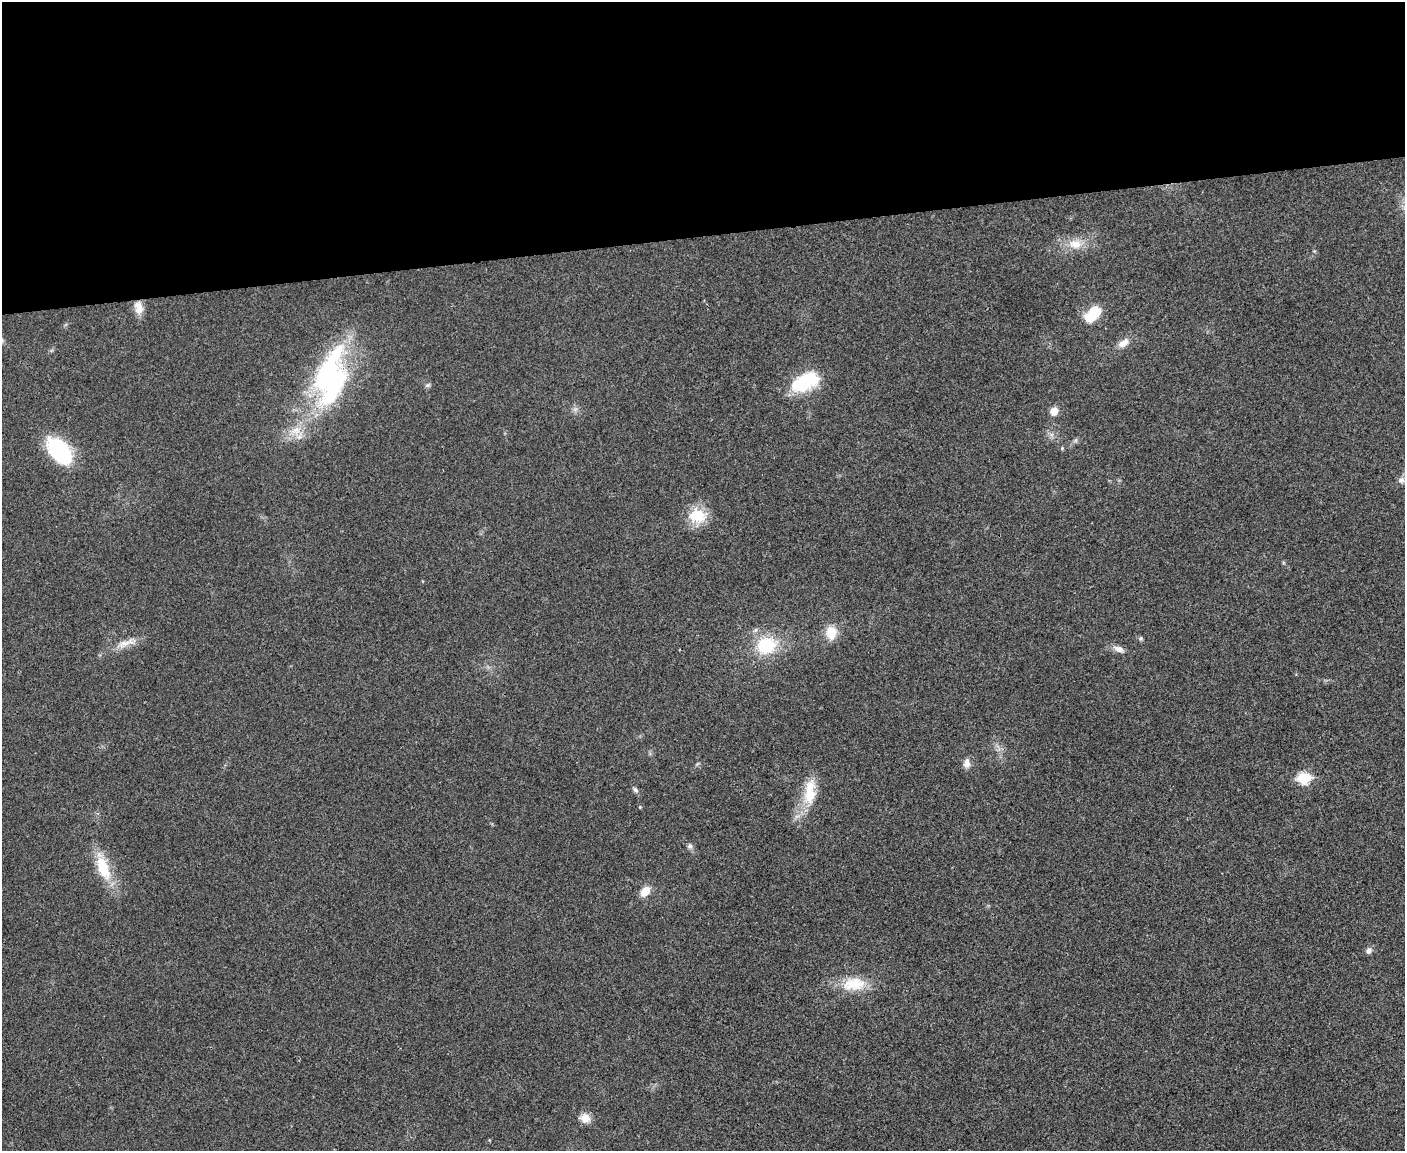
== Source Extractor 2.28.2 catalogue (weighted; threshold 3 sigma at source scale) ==
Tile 2 of 3 x 4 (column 2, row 1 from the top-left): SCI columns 1535-2937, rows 3450-4598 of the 4577 x 4598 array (HDU 1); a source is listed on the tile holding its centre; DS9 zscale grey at full resolution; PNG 1407 x 1153 px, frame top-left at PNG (2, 2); no overlay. Shown black and unused: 20% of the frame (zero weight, under 3 of 4 exposures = <1% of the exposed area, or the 3 px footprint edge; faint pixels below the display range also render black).
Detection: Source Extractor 2.28.2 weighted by HDU 2 'WHT'; one run over the whole footprint, this tile lists its part. Background 0.0189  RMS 0.0043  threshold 0.0195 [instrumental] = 3 sigma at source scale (4.5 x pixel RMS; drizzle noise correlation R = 1.50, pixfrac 1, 0.05/0.05 arcsec/px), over >= 5 px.
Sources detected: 31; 1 inside a brighter object's white glare — not listed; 2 inside a brighter listed object's ellipse — not listed separately; the other 28 listed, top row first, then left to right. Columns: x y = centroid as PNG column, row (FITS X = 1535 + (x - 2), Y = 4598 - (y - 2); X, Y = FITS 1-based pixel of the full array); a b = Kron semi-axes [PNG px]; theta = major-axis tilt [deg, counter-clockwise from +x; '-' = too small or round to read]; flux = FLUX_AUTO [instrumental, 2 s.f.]
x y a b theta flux
1075 244 19 12 -9 6.6
139 307 16 10 -80 4.6
1093 314 17 9 49 15
1123 343 15 8 33 3.5
331 381 61 39 84 75
804 382 32 16 23 24
428 385 7 5 1 0.9
1054 411 9 8 - 3.3
296 430 15 10 32 5.4
1062 448 5 4 - 0.55
59 451 31 18 -48 33
1401 480 10 6 0 1.4
697 516 24 18 0 11
831 633 15 12 -83 7.4
1141 638 6 5 - 0.69
125 643 21 8 20 4.6
766 645 22 18 16 20
1119 649 14 8 -19 2.5
967 764 12 8 86 2.6
1303 778 7 6 - 33
635 790 8 5 -45 1
810 795 24 16 82 11
690 846 8 6 -61 1.2
103 868 30 13 -69 15
645 891 13 9 48 4.8
1369 950 8 7 - 1.8
854 984 31 17 7 13
585 1118 11 10 - 4.1
Unlisted compact peaks at least as high as the median listed source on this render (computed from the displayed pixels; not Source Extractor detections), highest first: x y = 640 807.